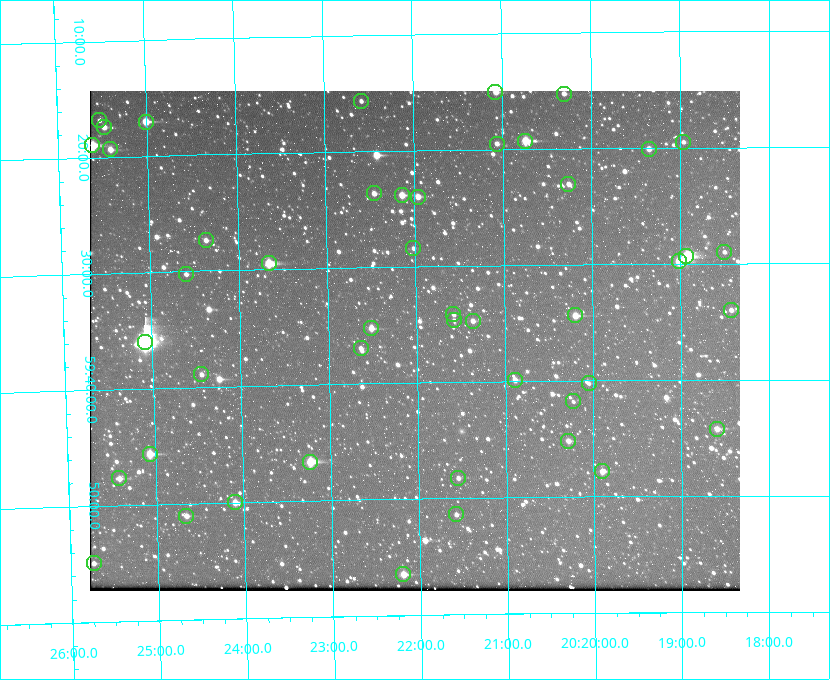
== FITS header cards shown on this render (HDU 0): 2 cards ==
NAXIS1  =                  650 / Width of table row in bytes
NAXIS2  =                  500 / Number of rows in table

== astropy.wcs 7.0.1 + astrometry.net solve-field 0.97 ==
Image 650 x 500 px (HDU 0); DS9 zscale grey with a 90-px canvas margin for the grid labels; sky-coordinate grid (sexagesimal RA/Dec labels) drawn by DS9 from the SOLVED WCS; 47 Tycho-2 reference stars matched to detected sources circled (green)
Header WCS: none
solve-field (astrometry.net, Tycho-2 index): SOLVED blind (the file carries no WCS)
Solved WCS: RA---TAN-SIP/DEC--TAN-SIP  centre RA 20:22:01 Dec +59:36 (305.51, +59.61 deg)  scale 5.17 arcsec/px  FOV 56.0' x 43.1'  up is -179 deg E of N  parity flipped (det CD > 0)
(file carries no celestial WCS; the grid is the blind solution)
Tycho-2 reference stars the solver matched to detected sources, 47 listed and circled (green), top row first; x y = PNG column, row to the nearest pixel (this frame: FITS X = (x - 90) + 1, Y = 500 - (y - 91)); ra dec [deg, ICRS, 3 dp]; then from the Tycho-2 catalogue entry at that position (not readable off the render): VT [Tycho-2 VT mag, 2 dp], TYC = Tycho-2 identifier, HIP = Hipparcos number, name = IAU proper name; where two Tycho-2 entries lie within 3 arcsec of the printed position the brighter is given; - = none
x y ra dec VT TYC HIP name
495 92 305.267 +59.251 11.19 3949-745-1 - -
564 94 305.075 +59.254 11.10 3949-857-1 - -
361 101 305.645 +59.261 12.19 3949-1327-1 - -
99 120 306.381 +59.280 11.91 3949-849-1 - -
146 122 306.252 +59.284 9.41 3949-1643-1 - -
104 127 306.368 +59.290 11.15 3949-1131-1 - -
525 141 305.185 +59.322 8.95 3949-1869-1 - -
683 142 304.741 +59.325 12.05 3949-499-1 - -
497 144 305.266 +59.325 11.55 3949-717-1 - -
92 145 306.403 +59.316 8.76 3949-1785-1 - -
110 149 306.353 +59.322 10.67 3949-467-1 - -
649 149 304.838 +59.335 10.93 3949-1877-1 - -
568 184 305.064 +59.384 11.29 3949-93-1 - -
374 193 305.613 +59.394 10.81 3949-1261-1 - -
402 195 305.535 +59.397 10.37 3949-1383-1 - -
418 197 305.490 +59.400 10.79 3949-1179-1 - -
206 240 306.091 +59.456 11.36 3949-919-1 - -
413 248 305.505 +59.474 11.77 3949-1259-1 - -
724 252 304.626 +59.483 12.57 3949-149-1 - -
686 256 304.733 +59.490 8.93 3949-1451-1 - -
679 261 304.755 +59.496 9.37 3949-615-1 - -
269 263 305.915 +59.492 9.25 3949-1149-1 - -
186 274 306.149 +59.504 12.27 3949-401-1 - -
731 310 304.607 +59.567 11.00 3949-1861-1 - -
453 314 305.394 +59.570 11.70 3949-405-1 - -
575 315 305.049 +59.573 10.18 3949-1099-1 - -
454 320 305.393 +59.578 11.77 3949-137-1 - -
473 321 305.340 +59.579 10.98 3949-39-1 - -
371 328 305.628 +59.588 10.19 3949-1517-1 - -
145 342 306.271 +59.600 6.45 3949-2016-1 100714 -
361 348 305.659 +59.616 11.86 3949-1415-1 - -
201 374 306.113 +59.648 11.13 3949-1837-1 - -
515 380 305.223 +59.664 11.52 3949-1631-1 - -
589 383 305.013 +59.671 12.48 3949-1826-1 - -
573 401 305.057 +59.697 12.28 3949-191-1 - -
717 429 304.649 +59.737 10.61 3949-735-1 - -
568 441 305.073 +59.753 11.06 3949-89-1 - -
150 454 306.265 +59.761 9.71 3949-555-1 - -
310 462 305.808 +59.778 8.73 3949-715-1 100545 -
602 471 304.976 +59.797 11.33 3949-1031-1 - -
119 478 306.354 +59.795 10.50 3949-971-1 - -
458 478 305.387 +59.804 11.49 3949-285-1 - -
235 502 306.026 +59.833 10.93 3949-785-1 - -
456 514 305.395 +59.857 11.71 3949-313-1 - -
186 516 306.165 +59.851 11.26 3949-49-1 - -
94 563 306.434 +59.916 11.17 3949-1155-1 - -
403 574 305.548 +59.941 10.72 3949-815-1 - -